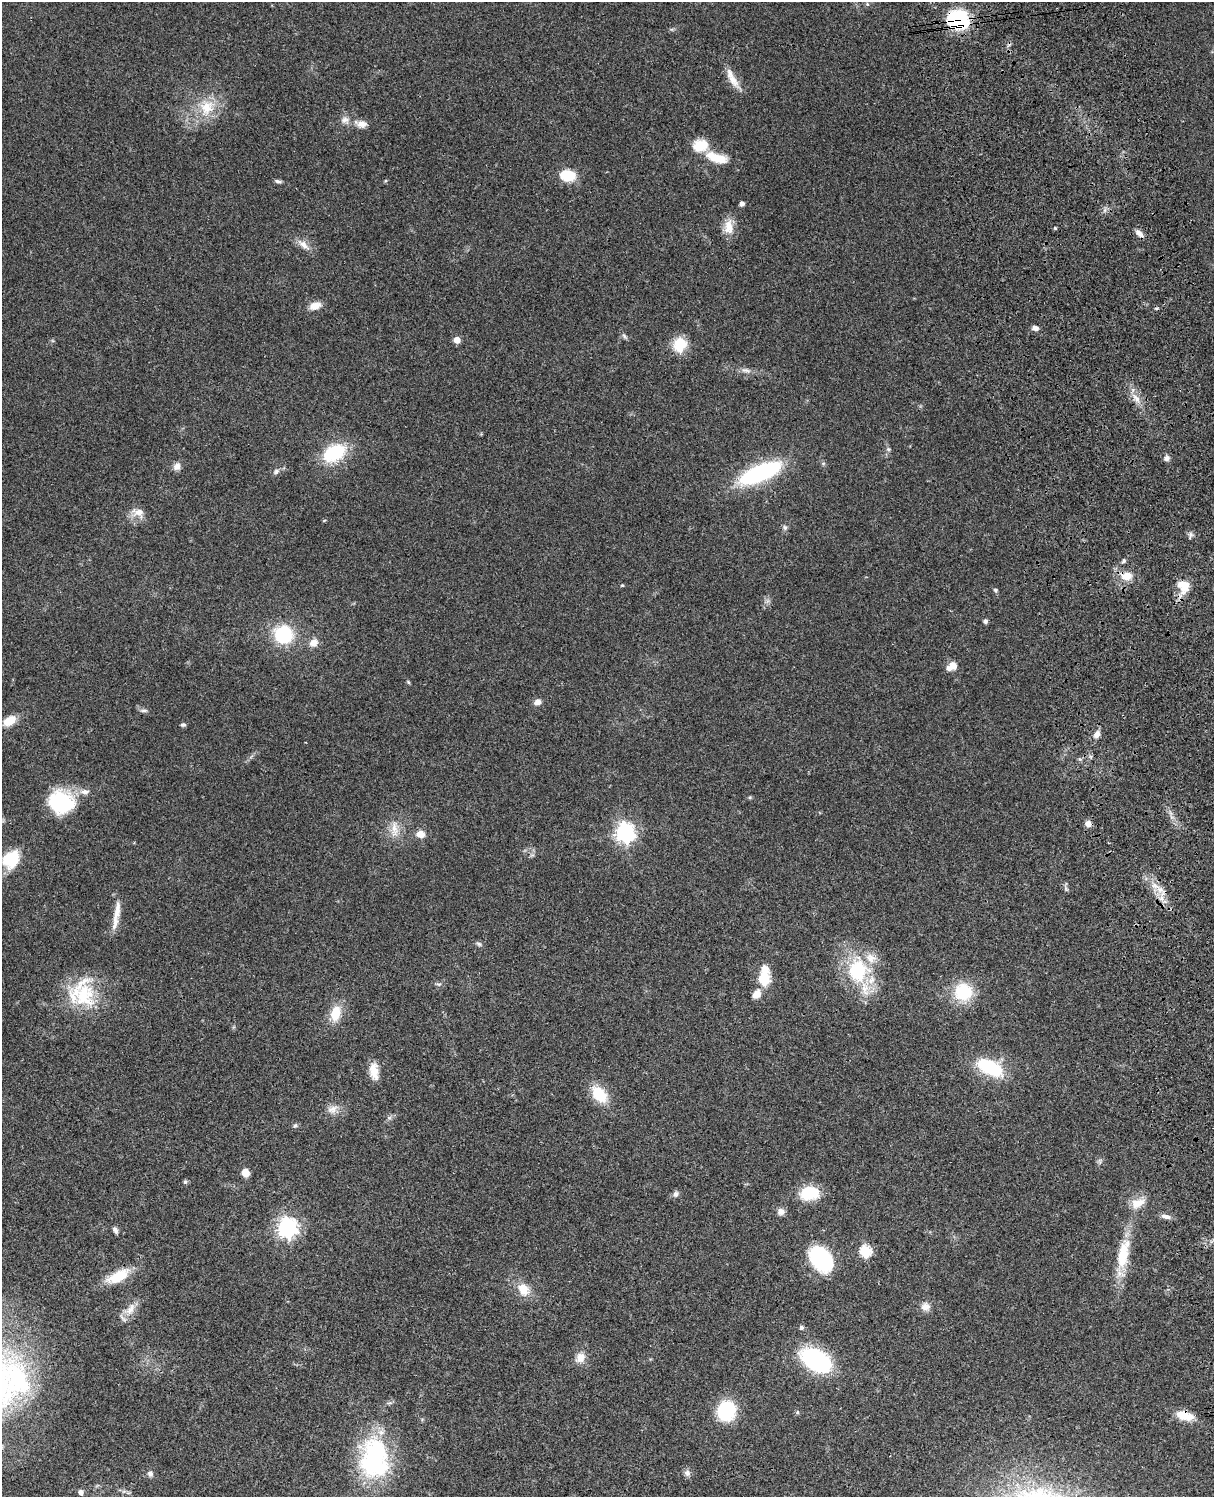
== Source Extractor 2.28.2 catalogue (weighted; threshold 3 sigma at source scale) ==
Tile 6 of 4 x 3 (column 2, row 2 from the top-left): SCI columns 1334-2545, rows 1773-3267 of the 5087 x 4926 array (HDU 1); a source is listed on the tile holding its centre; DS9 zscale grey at full resolution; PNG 1216 x 1499 px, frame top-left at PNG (2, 2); no overlay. Shown black and unused: <1% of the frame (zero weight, under 3 of 4 exposures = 6% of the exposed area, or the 3 px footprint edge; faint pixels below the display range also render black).
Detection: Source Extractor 2.28.2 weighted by HDU 2 'WHT'; one run over the whole footprint, this tile lists its part. Background 0.0876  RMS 0.0061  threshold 0.0273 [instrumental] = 3 sigma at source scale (4.5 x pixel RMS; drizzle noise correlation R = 1.50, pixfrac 1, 0.05/0.05 arcsec/px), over >= 5 px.
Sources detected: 106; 1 inside a brighter object's white glare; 1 cosmic-ray / hot-pixel residue — not listed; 7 inside a brighter listed object's ellipse — not listed separately; the other 97 listed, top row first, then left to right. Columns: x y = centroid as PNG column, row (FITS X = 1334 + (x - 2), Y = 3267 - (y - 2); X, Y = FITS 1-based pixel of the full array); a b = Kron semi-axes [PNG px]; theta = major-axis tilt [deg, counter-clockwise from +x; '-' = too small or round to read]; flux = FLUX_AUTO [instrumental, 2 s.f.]
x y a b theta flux
958 20 25 20 -17 35
732 79 28 9 -56 7.7
207 107 23 21 55 18
345 120 11 9 10 3.6
361 124 16 9 -12 5.1
716 157 27 10 -18 15
567 176 18 12 -6 14
278 181 9 4 -7 1.4
742 204 5 4 - 1.9
729 227 20 12 -89 8.5
1055 228 4 3 - 0.65
1139 233 10 6 -45 3.4
303 245 20 8 -38 5.2
315 306 15 9 19 5.3
1035 328 8 6 -12 2.5
624 336 7 5 -47 1.3
457 340 5 4 - 7.8
680 345 18 16 72 14
746 370 12 6 -6 2.7
1136 398 15 6 -45 4.5
888 449 6 5 - 1.2
334 453 22 14 28 38
1167 458 8 7 - 2.1
177 466 10 9 - 3.6
276 471 8 6 55 1.8
760 473 42 14 23 79
138 512 19 11 -10 6.4
785 528 8 6 -88 1.5
1190 535 8 5 -88 1.6
1124 561 7 5 43 1.1
1127 576 13 10 1 8
622 585 4 4 - 0.59
1184 586 14 13 - 12
995 590 6 5 - 0.99
985 621 6 5 - 1.3
284 634 16 15 - 39
313 643 10 9 - 4.9
953 666 10 8 -36 4.8
408 682 6 3 -71 0.7
537 702 8 7 - 3.3
143 711 12 4 0 1.4
9 721 15 9 32 9.4
183 725 7 4 -8 1.1
1097 734 9 7 57 3.6
750 797 5 5 - 0.76
61 802 28 24 -14 40
1088 824 8 7 - 3.3
394 829 26 8 -89 6.9
625 833 7 7 - 310
420 834 8 6 -12 6.5
11 859 18 15 44 24
1155 886 12 7 -15 4
1066 888 8 5 -70 1.3
1161 898 7 6 - 3
117 912 34 9 83 8.3
479 944 7 5 -17 1.3
858 970 34 27 -89 43
762 980 18 15 -2 11
439 984 7 4 0 1
963 992 17 16 - 28
756 994 14 10 52 4.6
84 995 43 29 -77 34
335 1013 21 12 77 12
990 1067 31 15 -27 34
374 1071 21 10 -84 8.1
599 1094 16 11 -50 22
332 1109 15 11 24 5.2
389 1118 6 6 - 1.4
295 1126 7 6 - 1.2
1100 1161 7 4 -72 1.1
245 1173 6 5 - 10
185 1182 6 5 - 1.2
810 1193 23 15 6 20
676 1194 8 7 - 2
1138 1203 20 12 24 8.2
781 1211 9 8 - 3.2
1166 1216 13 6 -13 3
287 1228 7 7 - 320
115 1230 8 5 -67 2
865 1251 6 6 - 50
1123 1255 40 13 79 24
821 1259 26 18 -51 56
118 1276 30 12 27 17
523 1289 17 13 -54 9.7
925 1307 12 11 - 4.2
130 1309 21 11 54 7.1
801 1327 5 5 - 1.4
580 1358 15 12 50 5.7
816 1360 23 14 -29 97
18 1379 53 30 -67 66
726 1411 18 16 74 38
797 1412 6 5 - 0.9
1185 1416 21 10 -14 10
375 1457 54 34 81 82
687 1473 9 8 - 2.3
150 1474 7 7 - 1.9
81 1492 4 4 - 2.8
Overlapping masked pixels (flux is a lower limit): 3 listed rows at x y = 958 20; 1127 576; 1185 1416